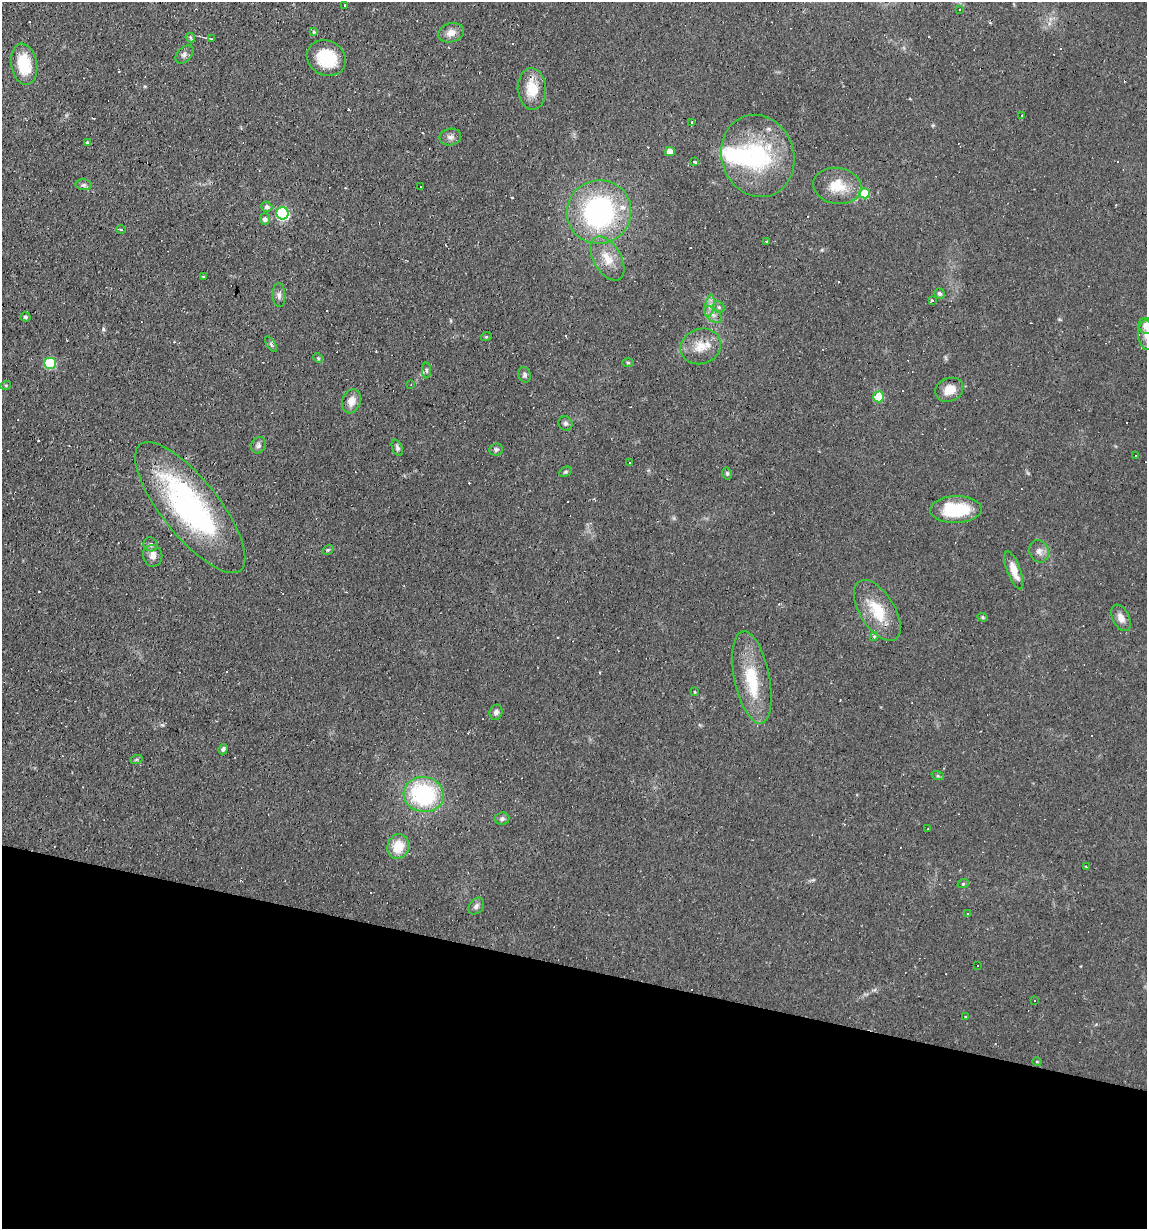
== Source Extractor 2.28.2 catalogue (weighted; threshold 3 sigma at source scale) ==
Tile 15 of 4 x 4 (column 3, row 4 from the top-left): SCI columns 2408-3552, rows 1-1227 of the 4932 x 4909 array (HDU 1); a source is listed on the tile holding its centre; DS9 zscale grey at full resolution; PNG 1149 x 1231 px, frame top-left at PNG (2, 2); each listed source drawn as its Kron ellipse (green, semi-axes under 4 px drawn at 4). Shown black and unused: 21% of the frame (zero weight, under 2 of 3 exposures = <1% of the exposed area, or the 3 px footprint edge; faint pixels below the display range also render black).
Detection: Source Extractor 2.28.2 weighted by HDU 2 'WHT'; one run over the whole footprint, this tile lists its part. Background 0.0966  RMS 0.0058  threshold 0.0259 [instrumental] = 3 sigma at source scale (4.5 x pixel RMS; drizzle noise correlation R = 1.50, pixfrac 1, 0.05/0.05 arcsec/px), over >= 5 px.
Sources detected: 116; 1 inside a brighter object's white glare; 23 cosmic-ray / hot-pixel residue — neither listed nor drawn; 4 inside a brighter listed object's ellipse — not listed separately; the other 88 listed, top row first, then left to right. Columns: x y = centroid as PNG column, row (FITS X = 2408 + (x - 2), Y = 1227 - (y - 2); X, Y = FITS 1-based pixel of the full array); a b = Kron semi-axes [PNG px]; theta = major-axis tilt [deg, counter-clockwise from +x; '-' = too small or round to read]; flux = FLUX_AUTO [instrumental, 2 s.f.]
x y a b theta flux
345 5 2 2 - 0.51
960 10 3 2 - 0.39
314 32 4 3 - 1.7
451 33 13 9 15 4.7
190 37 5 4 - 1.3
212 39 4 2 - 1.2
184 54 11 7 44 2
326 58 20 17 -26 22
24 64 21 13 -81 21
532 89 21 14 -87 15
1021 115 3 3 - 0.77
692 122 4 2 - 0.5
450 137 11 8 10 2.6
87 142 4 3 - 0.61
670 152 5 4 - 5.4
758 156 42 36 -70 60
695 162 3 3 - 3.8
84 185 8 5 -6 1.5
837 186 24 18 -10 15
420 187 3 3 - 4.3
865 193 5 5 - 16
267 207 5 5 - 1.9
599 212 32 31 - 110
282 213 6 6 - 65
265 219 5 5 - 2
121 230 5 3 - 0.64
766 241 3 2 - 0.46
607 259 24 13 -59 11
203 276 3 2 - 0.49
939 293 5 5 - 1.6
279 295 12 6 -88 2.2
932 301 3 3 - 0.74
709 306 11 4 79 2.7
719 307 6 5 - 1.1
713 315 10 6 -41 2.7
25 317 5 4 - 0.93
1146 326 8 7 - 4.8
1146 335 15 8 -88 4.3
486 337 5 3 - 0.55
271 344 9 3 -57 0.99
701 346 20 17 21 11
318 358 5 4 - 0.85
628 362 6 4 0 0.84
50 363 5 5 - 37
426 370 8 4 -89 0.99
524 375 7 6 - 1.5
6 385 5 3 - 0.57
411 385 3 3 - 0.63
949 390 14 11 24 7.8
879 397 5 5 - 16
351 401 12 9 69 5.7
565 423 7 6 - 1.5
258 445 8 7 - 2
397 448 9 5 -69 1.4
496 449 7 6 - 1.4
1135 455 3 3 - 1.4
629 462 2 2 - 0.56
565 472 6 4 29 0.86
727 473 6 4 -76 1.1
190 507 80 28 -51 130
956 510 26 13 2 30
150 544 7 6 - 1.7
328 550 6 4 31 0.78
1039 551 11 9 -67 3.6
153 556 11 9 -80 4.1
1014 570 20 6 -70 7
877 610 34 17 -58 21
983 617 5 4 - 0.76
1121 618 14 8 -64 4.2
874 637 4 3 - 1.4
752 677 47 17 -78 26
695 692 3 3 - 0.56
496 712 8 6 71 2.1
223 749 5 4 - 1.5
136 760 6 4 19 0.89
938 776 6 4 -18 0.84
424 795 20 17 -12 61
502 819 7 6 - 1.5
928 829 3 2 - 0.35
398 847 12 10 72 13
1086 867 4 2 - 0.63
963 884 6 3 19 0.73
476 906 9 6 52 2
967 914 3 3 - 5.2
977 965 3 3 - 2.5
1034 1000 2 2 - 0.45
965 1017 4 2 - 0.45
1037 1062 4 4 - 0.64
Overlapping masked pixels (flux is a lower limit): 1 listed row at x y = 949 390
Isophote crosses this tile's border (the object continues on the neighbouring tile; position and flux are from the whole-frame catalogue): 2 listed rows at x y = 1146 326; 1146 335
Unlisted compact peaks at least as high as the median listed source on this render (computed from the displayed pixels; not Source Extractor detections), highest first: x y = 103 329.